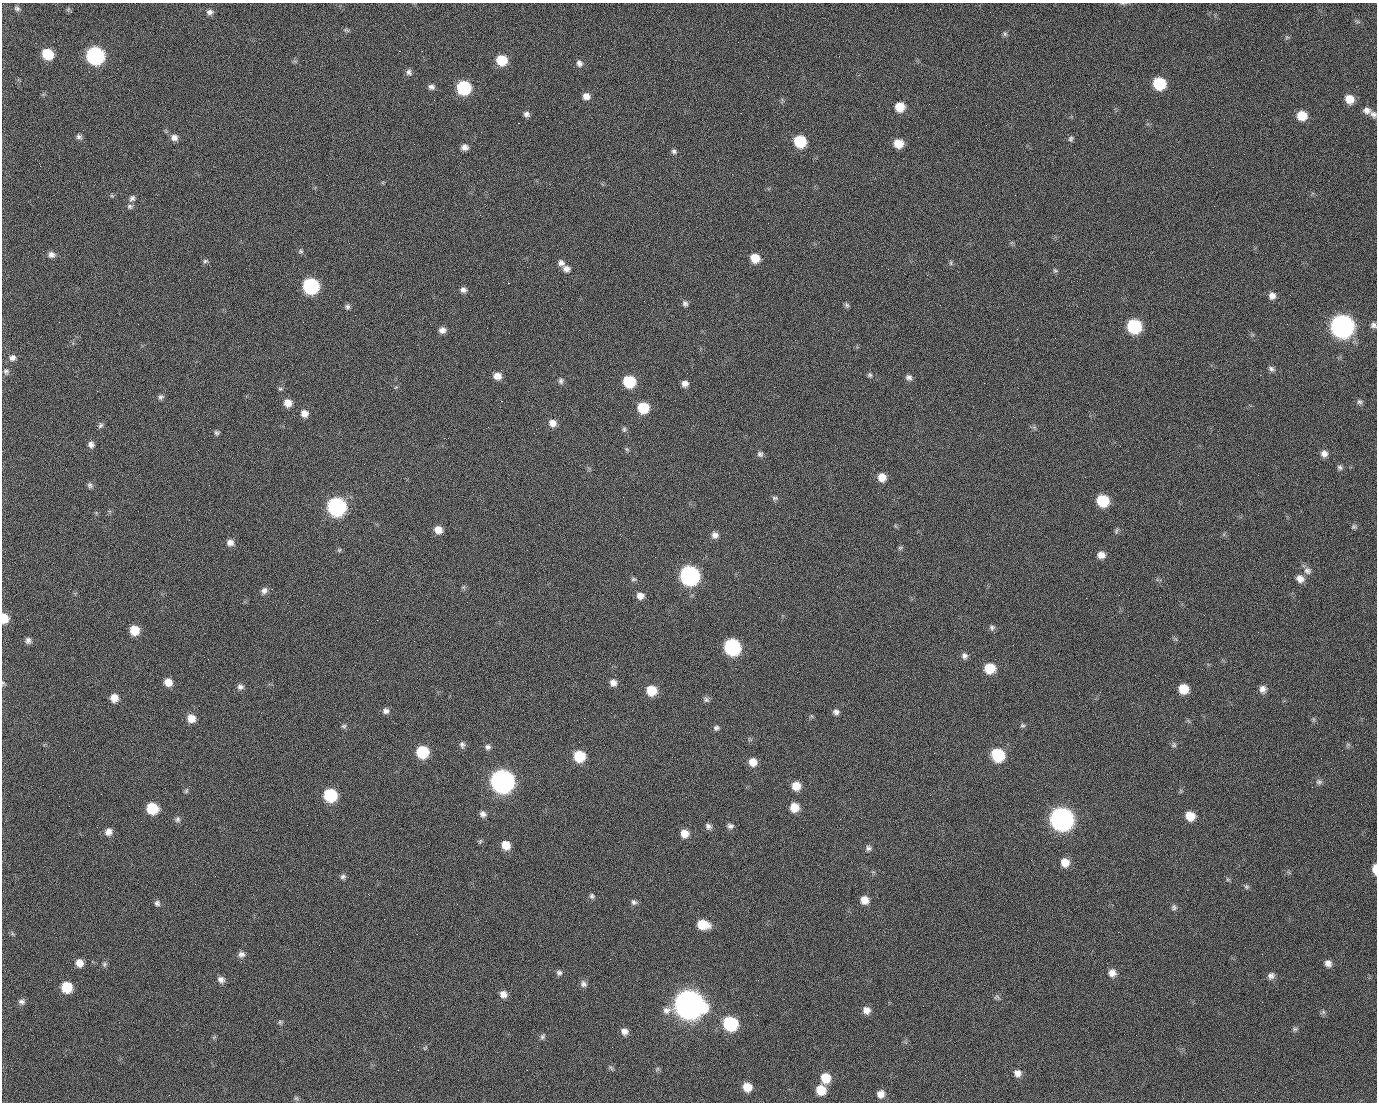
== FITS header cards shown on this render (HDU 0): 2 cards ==
NAXIS1  =                 1375 / length of data axis 1
NAXIS2  =                 1100 / length of data axis 2

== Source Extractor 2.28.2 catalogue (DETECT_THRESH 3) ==
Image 1375 x 1100 px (HDU 0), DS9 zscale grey, 1 PNG px = 1 image px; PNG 1379 x 1104 px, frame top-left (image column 1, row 1100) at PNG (2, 3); no overlay
Background 1450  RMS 28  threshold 85.2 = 3 sigma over >= 5 px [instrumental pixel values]
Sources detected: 221; all 221 listed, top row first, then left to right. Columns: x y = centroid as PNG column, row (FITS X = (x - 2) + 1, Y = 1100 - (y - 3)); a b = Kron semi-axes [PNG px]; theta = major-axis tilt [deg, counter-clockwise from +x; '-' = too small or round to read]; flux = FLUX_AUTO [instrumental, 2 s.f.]
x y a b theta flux
1123 3 6 4 -1 2.4e+03
17 8 8 7 - 5.4e+03
71 12 3 2 - 3.9e+03
210 12 8 6 1 7.6e+03
990 12 3 2 - 1.6e+03
346 30 9 4 -26 3.3e+03
1005 34 8 6 -75 4.2e+03
1287 37 6 4 18 2.6e+03
399 51 2 2 - 2.1e+04
47 54 9 8 - 7.3e+04
95 56 10 9 - 5.1e+05
501 60 9 8 - 5.9e+04
579 63 9 7 -66 8.4e+03
409 72 8 7 - 6.6e+03
1159 84 9 8 - 1.1e+05
431 87 9 7 -13 6.5e+03
464 88 9 8 - 1.8e+05
586 96 8 7 - 1.3e+04
498 99 2 2 - 1.3e+03
1349 99 9 8 - 2.5e+04
434 100 2 2 - 3.9e+03
900 107 8 8 - 3.6e+04
1367 110 10 8 -8 1.0e+04
526 114 7 6 - 6.5e+03
1373 114 11 7 -41 7.3e+03
1302 116 9 8 - 3.7e+04
518 123 2 2 - 2.4e+04
79 137 7 6 - 5.4e+03
174 138 9 8 - 1.1e+04
1071 139 8 6 67 4.6e+03
800 141 9 8 - 9.3e+04
898 143 8 8 - 3.1e+04
465 147 7 6 - 1.0e+04
674 151 7 6 - 4.8e+03
1015 195 2 2 - 6.8e+03
112 196 6 4 -18 2.6e+03
132 198 9 7 55 6.7e+03
130 206 8 7 - 5.2e+03
301 251 7 5 -2 3.6e+03
51 255 9 7 -17 9.1e+03
755 258 8 8 - 3.2e+04
205 261 7 5 16 4.0e+03
561 263 8 7 - 8.4e+03
951 263 7 4 82 3.1e+03
566 269 9 8 - 9.8e+03
1055 270 7 5 -40 3.2e+03
927 275 3 3 - 1.0e+03
508 283 2 2 - 5.7e+04
311 286 9 9 - 3.2e+05
463 290 8 6 -16 7.6e+03
1083 291 2 2 - 2.9e+03
1290 295 2 2 - 2.0e+03
1272 296 8 8 - 1.1e+04
685 303 8 7 - 6.0e+03
847 305 7 5 -52 4.1e+03
347 307 7 6 - 5.1e+03
355 315 2 2 - 9.3e+02
59 322 2 2 - 1.4e+03
1287 324 2 2 - 1.3e+03
1373 325 8 7 - 6.0e+03
1134 326 9 9 - 1.8e+05
1342 326 11 10 - 1.5e+06
442 330 8 7 - 1.0e+04
12 358 9 8 - 8.8e+03
1271 369 9 6 -30 6.0e+03
6 371 9 7 -67 5.7e+03
870 375 6 6 - 3.8e+03
497 376 8 7 - 1.6e+04
909 377 8 7 - 6.9e+03
561 381 8 7 - 5.4e+03
629 382 8 8 - 9.4e+04
984 383 2 2 - 1.9e+04
685 384 7 7 - 1.0e+04
396 387 6 3 18 1.9e+03
280 389 6 5 - 3.3e+03
97 391 3 2 - 1.5e+03
161 397 8 7 - 5.2e+03
501 401 3 2 - 5.9e+04
1360 402 8 7 - 5.2e+03
288 403 8 8 - 1.9e+04
643 408 9 8 - 6.9e+04
304 413 8 8 - 1.4e+04
552 423 9 8 - 1.5e+04
100 425 8 6 61 5.0e+03
1034 427 6 5 - 3.5e+03
624 429 7 5 -90 3.8e+03
217 433 7 6 - 4.2e+03
91 444 8 7 - 8.1e+03
627 449 6 5 - 3.0e+03
760 454 8 8 - 5.9e+03
1324 454 8 8 - 1.1e+04
1340 467 7 6 - 5.1e+03
882 477 8 8 - 2.1e+04
90 485 8 7 - 5.4e+03
623 497 2 2 - 3.0e+03
775 498 8 6 6 4.9e+03
1102 501 9 8 - 9.0e+04
336 507 10 9 - 5.7e+05
1354 527 7 6 - 4.3e+03
438 530 8 7 - 2.0e+04
1116 531 9 5 77 3.9e+03
715 535 8 8 - 1.0e+04
230 543 8 8 - 1.1e+04
900 548 7 5 43 3.3e+03
339 550 6 5 - 3.1e+03
1101 555 9 7 -7 1.4e+04
1307 571 11 9 -33 9.9e+03
689 576 10 10 - 6.8e+05
1300 578 10 8 -38 1.3e+04
633 579 7 5 -12 4.0e+03
463 587 6 5 - 3.4e+03
264 591 9 7 51 8.5e+03
640 596 9 7 -10 1.3e+04
4 618 8 6 -82 3.4e+04
27 619 2 2 - 3.9e+03
377 620 2 2 - 1.1e+04
992 627 8 7 - 5.4e+03
134 630 8 7 - 3.9e+04
28 640 7 6 - 7.1e+03
414 641 2 2 - 7.8e+02
732 647 10 9 - 3.2e+05
964 656 8 7 - 7.4e+03
989 668 10 9 - 4.6e+04
168 682 8 7 - 1.9e+04
3 683 6 5 - 2.8e+03
613 683 8 7 - 1.1e+04
240 687 8 7 - 7.2e+03
1183 689 8 8 - 3.7e+04
1263 689 9 8 - 1.1e+04
651 690 9 9 - 4.5e+04
114 698 8 7 - 2.0e+04
706 699 9 6 -42 5.5e+03
386 711 8 7 - 7.7e+03
836 712 8 8 - 6.9e+03
812 716 6 4 -70 2.6e+03
191 718 9 8 - 2.1e+04
1313 719 6 4 -72 2.9e+03
344 726 7 6 - 4.4e+03
1023 726 6 6 - 3.7e+03
716 728 8 7 - 5.2e+03
462 745 10 6 -79 6.2e+03
1174 745 7 7 - 4.5e+03
1348 745 7 4 -19 3.4e+03
488 747 8 7 - 6.4e+03
422 752 9 9 - 9.8e+04
934 753 2 2 - 1.7e+03
998 755 9 9 - 1.2e+05
579 756 9 9 - 7.1e+04
753 762 9 9 - 2.1e+04
502 781 11 10 - 1.5e+06
1319 782 9 7 4 5.7e+03
796 786 9 8 - 2.4e+04
186 791 8 5 74 3.6e+03
101 794 2 2 - 2.5e+03
330 795 9 8 - 1.3e+05
930 795 2 2 - 6.4e+03
794 807 9 8 - 2.9e+04
152 808 8 8 - 7.2e+04
1053 808 2 2 - 1.6e+04
483 814 8 7 - 8.1e+03
1190 816 9 8 - 3.0e+04
178 819 9 7 87 5.7e+03
1061 819 11 10 - 1.5e+06
708 826 9 7 -46 7.1e+03
730 826 9 7 -17 6.7e+03
108 832 8 8 - 1.2e+04
684 834 9 9 - 2.0e+04
480 841 7 4 65 3.0e+03
506 845 9 8 - 2.6e+04
868 848 8 7 - 5.9e+03
1065 862 9 9 - 2.3e+04
1375 869 9 4 -87 2.0e+04
343 877 8 6 18 5.3e+03
1228 879 7 5 -30 3.0e+03
1246 887 7 6 - 4.1e+03
592 896 7 6 - 4.9e+03
864 900 8 8 - 1.9e+04
634 902 8 7 - 6.1e+03
157 903 7 7 - 5.7e+03
457 904 3 2 - 1.5e+03
1174 907 8 8 - 5.6e+03
703 924 12 8 -12 4.2e+04
1118 932 2 2 - 2.5e+03
241 954 9 8 - 8.7e+03
610 959 2 2 - 2.3e+03
79 963 8 8 - 1.7e+04
1328 963 8 7 - 1.0e+04
104 964 7 6 - 4.4e+03
559 973 7 7 - 5.7e+03
1112 973 10 9 - 1.4e+04
1271 976 9 8 - 8.4e+03
221 980 9 7 -31 9.5e+03
758 980 2 2 - 2.0e+03
583 984 9 8 - 7.2e+03
67 987 9 8 - 5.8e+04
503 994 8 8 - 1.2e+04
997 997 9 6 -1 4.6e+03
21 1002 9 7 -21 6.8e+03
689 1004 13 11 -29 3.6e+06
667 1010 12 10 18 1.3e+04
866 1010 9 8 - 1.3e+04
1323 1012 6 6 - 4.3e+03
757 1015 2 2 - 1.4e+03
280 1022 6 6 - 3.5e+03
730 1023 10 9 - 1.9e+05
1295 1029 8 6 15 4.3e+03
624 1031 8 7 - 1.0e+04
543 1036 9 6 52 4.7e+03
214 1037 7 4 19 2.5e+03
425 1048 7 3 36 2.5e+03
611 1068 8 4 -54 3.3e+03
657 1069 7 4 45 3.1e+03
527 1070 2 2 - 8.3e+02
1018 1073 9 8 - 1.2e+04
825 1078 10 9 - 3.6e+04
747 1087 8 8 - 2.8e+04
821 1090 9 9 - 3.7e+04
1255 1092 2 2 - 7.4e+02
881 1094 9 8 - 1.4e+04
169 1095 2 2 - 5.2e+03
296 1098 6 6 - 3.7e+03
At the frame edge (FLAGS 8, measured only in part): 5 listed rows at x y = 1123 3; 1373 325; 4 618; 3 683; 1375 869